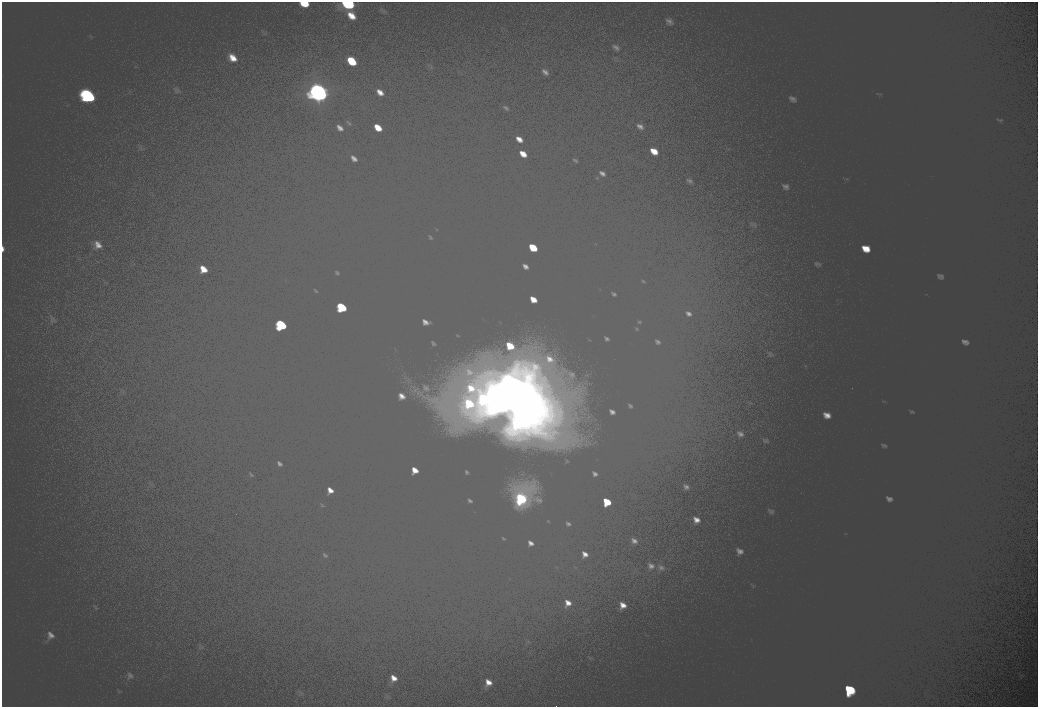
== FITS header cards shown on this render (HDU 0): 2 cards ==
NAXIS1  =                 2072
NAXIS2  =                 1410

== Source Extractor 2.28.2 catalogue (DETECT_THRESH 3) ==
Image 2072 x 1410 px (HDU 0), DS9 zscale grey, zoomed out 1/2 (1 PNG px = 2 x 2 image px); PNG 1040 x 709 px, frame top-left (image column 1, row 1410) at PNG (2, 2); no overlay
Background 101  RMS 30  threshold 90.8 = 3 sigma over >= 5 px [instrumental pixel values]
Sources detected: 14; all 14 listed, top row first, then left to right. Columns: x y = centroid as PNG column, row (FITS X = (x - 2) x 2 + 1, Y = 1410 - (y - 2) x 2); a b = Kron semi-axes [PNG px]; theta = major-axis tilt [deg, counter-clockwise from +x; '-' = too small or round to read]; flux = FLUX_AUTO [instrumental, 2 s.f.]
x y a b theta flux
305 3 6 4 -17 10000
348 4 13 8 -10 35000
352 61 7 4 -44 13000
318 92 21 16 -39 130000
88 96 14 10 -47 58000
533 247 5 3 - 9200
341 307 10 6 -45 25000
281 325 12 8 -45 34000
493 395 18 16 -39 160000
483 399 13 11 -38 63000
520 401 32 25 36 440000
521 498 12 9 -44 44000
607 502 5 4 - 9400
849 689 11 8 -29 35000
At the frame edge (FLAGS 8, measured only in part): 1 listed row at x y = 348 4